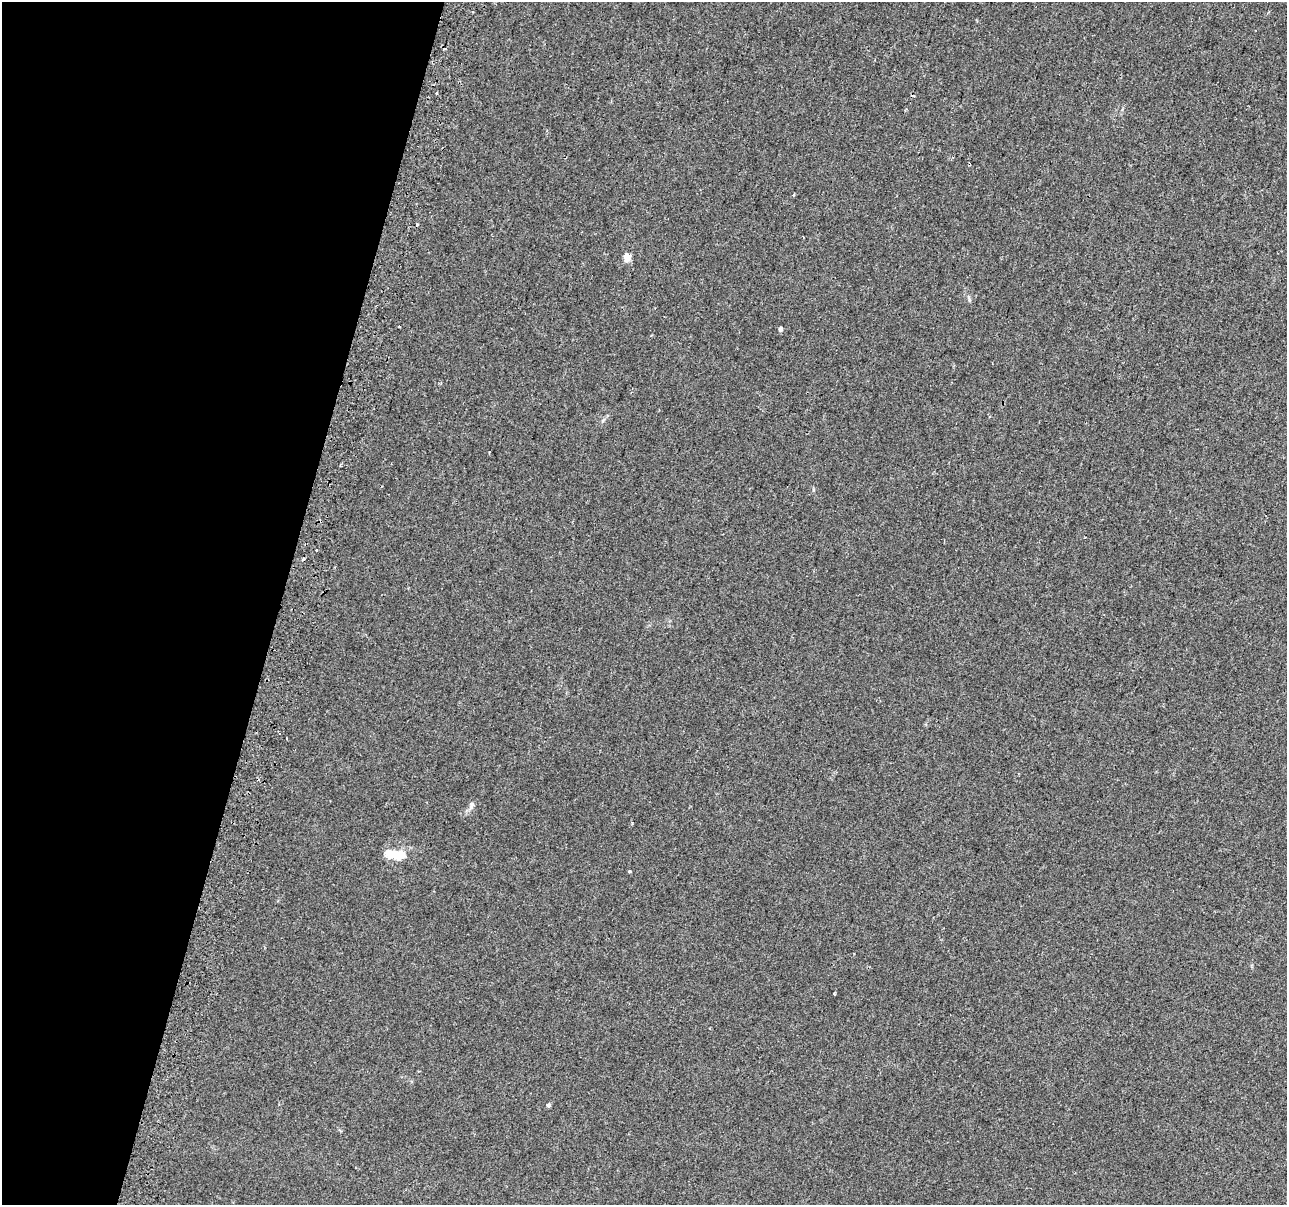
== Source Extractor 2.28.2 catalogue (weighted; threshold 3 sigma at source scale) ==
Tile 9 of 4 x 4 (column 1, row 3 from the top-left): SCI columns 61-1345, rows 1547-2749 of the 5252 x 5438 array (HDU 1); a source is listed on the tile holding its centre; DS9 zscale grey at full resolution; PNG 1289 x 1207 px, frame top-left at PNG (2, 2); no overlay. Shown black and unused: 22% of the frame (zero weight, under 2 of 3 exposures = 4% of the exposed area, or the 3 px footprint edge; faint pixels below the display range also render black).
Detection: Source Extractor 2.28.2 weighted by HDU 2 'WHT'; one run over the whole footprint, this tile lists its part. Background 0.0402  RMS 0.0053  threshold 0.024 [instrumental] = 3 sigma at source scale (4.5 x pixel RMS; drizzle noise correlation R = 1.50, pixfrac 1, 0.0396/0.0396 arcsec/px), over >= 5 px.
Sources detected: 17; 6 cosmic-ray / hot-pixel residue — not listed; the other 11 listed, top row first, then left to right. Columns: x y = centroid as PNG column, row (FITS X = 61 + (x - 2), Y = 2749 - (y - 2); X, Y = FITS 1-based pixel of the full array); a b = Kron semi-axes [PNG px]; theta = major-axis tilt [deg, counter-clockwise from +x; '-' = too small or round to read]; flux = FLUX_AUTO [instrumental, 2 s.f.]
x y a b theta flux
627 257 5 5 - 10
399 326 3 3 - 1.7
780 329 5 4 - 1.3
989 416 3 3 - 1.6
489 452 3 3 - 0.56
340 465 3 3 - 0.53
317 551 3 3 - 3.4
471 805 12 6 70 2
396 854 25 9 -5 13
630 871 3 3 - 3.1
549 1105 5 4 - 1.1
Unlisted compact peaks at least as high as the median listed source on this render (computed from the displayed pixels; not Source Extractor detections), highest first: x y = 969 299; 834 993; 813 490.